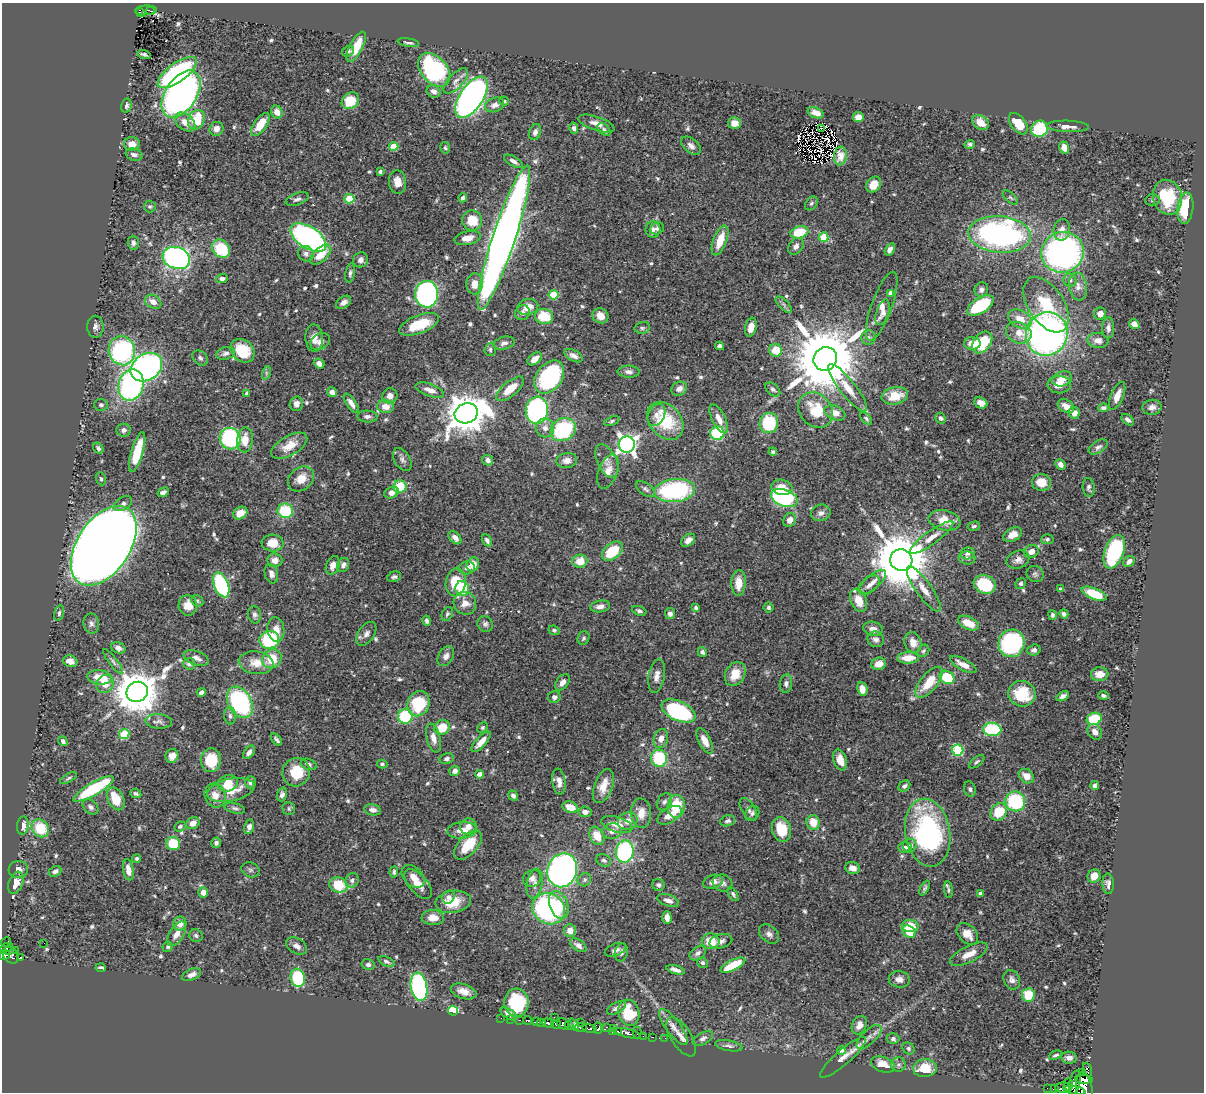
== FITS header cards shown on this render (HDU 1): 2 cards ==
NAXIS1  =                 1202
NAXIS2  =                 1090

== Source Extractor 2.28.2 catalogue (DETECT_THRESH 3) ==
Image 1202 x 1090 px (HDU 1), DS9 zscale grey, 1 PNG px = 1 image px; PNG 1206 x 1094 px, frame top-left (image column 1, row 1090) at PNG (2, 3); each listed source drawn as its Kron ellipse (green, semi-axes under 4 px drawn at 4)
Background 0.618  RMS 0.018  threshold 0.0528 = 3 sigma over >= 5 px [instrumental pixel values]
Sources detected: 646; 3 with non-positive FLUX_AUTO (blend fragments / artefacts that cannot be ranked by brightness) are neither listed nor drawn; of the other 643, the 500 brightest by FLUX_AUTO listed and drawn (143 fainter detections omitted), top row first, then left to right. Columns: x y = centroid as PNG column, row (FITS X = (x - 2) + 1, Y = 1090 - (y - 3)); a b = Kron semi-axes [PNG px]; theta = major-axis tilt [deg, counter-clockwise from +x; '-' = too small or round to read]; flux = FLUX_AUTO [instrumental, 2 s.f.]
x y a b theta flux
146 10 11 5 2 28
151 11 4 2 - 16
141 13 5 2 - 2.3
408 43 11 4 -9 3.4
356 47 17 6 62 29
348 51 6 5 - 2.8
144 54 6 3 -17 2.9
434 70 19 13 -48 190
177 73 23 9 36 170
456 81 16 7 47 8.1
434 91 7 6 - 6.5
181 94 26 15 56 610
471 97 23 11 57 600
350 101 9 7 42 36
504 101 5 4 - 2.9
495 105 10 7 20 6.3
126 106 7 5 77 3.2
277 112 6 5 - 9.5
816 113 8 5 -19 7.7
858 117 5 5 - 10
196 120 10 8 66 42
185 122 11 7 -41 13
981 122 9 6 -40 14
596 123 19 7 -18 9.7
735 123 6 6 - 11
260 124 13 6 55 26
1018 124 12 7 -53 30
1068 126 21 5 -2 8.8
574 128 6 4 -79 3.4
822 128 4 3 - 2.7
216 129 7 6 - 8.1
604 129 8 5 -45 2.6
1040 129 8 7 - 64
535 132 8 5 72 4.6
132 144 8 7 - 13
970 144 5 4 - 2.5
394 146 4 4 - 28
691 146 11 7 -40 5.3
445 148 6 5 - 2.2
1064 148 6 5 - 9.9
134 155 8 6 -18 4.9
840 156 9 6 82 7.9
513 161 10 5 -31 4.7
380 172 3 3 - 2.9
398 182 12 8 -82 11
874 185 8 6 55 15
1167 197 17 14 -75 54
463 198 4 4 - 2.8
1010 198 9 5 -41 2.3
297 199 12 6 19 4.1
349 199 5 4 - 44
1152 200 7 5 3 2.5
811 203 7 5 50 2.7
150 207 6 6 - 2.3
1185 208 16 8 83 48
472 220 10 10 - 28
657 228 7 6 - 3.5
653 229 8 7 - 5
1062 230 11 8 77 8.8
799 232 9 6 16 39
1000 234 31 18 -5 350
824 237 5 5 - 44
308 238 20 10 -33 340
468 238 13 6 12 11
504 238 76 11 72 1500
720 240 16 6 70 24
133 243 7 5 -88 3.9
796 246 9 6 53 5.8
221 249 10 8 -47 55
890 249 6 4 59 5.3
1062 252 21 20 - 390
306 254 8 7 - 4.6
321 255 13 6 42 19
176 258 14 11 -18 340
361 260 8 7 - 6.1
350 273 9 4 80 3.1
222 279 6 4 2 3.5
1070 280 6 6 - 3.4
475 284 10 8 88 14
1078 286 14 9 -82 8.6
981 290 7 6 - 4.5
891 293 4 4 - 7.4
427 294 13 11 89 390
553 295 5 4 - 53
153 302 9 6 -32 10
344 302 8 5 35 5.7
784 305 10 5 -46 3.3
980 305 15 7 32 81
1046 305 31 17 -56 46
882 306 36 10 70 18
528 307 11 7 14 11
883 312 13 6 71 6.8
522 313 7 7 - 5.3
1100 314 6 6 - 7.1
544 316 9 7 -11 35
600 316 8 7 - 12
1020 319 12 8 -27 16
419 324 21 9 20 38
1134 324 5 4 - 7
95 327 11 8 -89 5.3
751 327 9 5 77 9.7
642 328 8 6 14 2.8
1108 328 10 6 89 5.3
1019 333 13 10 -22 16
1047 334 22 20 70 570
868 337 7 7 - 3.8
314 338 14 9 -86 10
1098 340 10 7 -6 8.8
320 341 10 7 35 6.4
982 342 12 8 49 54
504 343 10 6 15 4.4
972 343 8 6 0 14
720 346 4 4 - 4.7
490 349 6 5 - 2.7
776 350 6 6 - 25
122 351 15 13 -75 180
242 351 13 10 -41 41
225 353 9 6 16 4.3
573 356 10 5 -27 5.5
200 358 9 6 -43 3.5
535 359 8 5 39 10
825 359 12 11 - 14000
319 364 5 4 - 7.1
146 367 17 13 34 410
629 372 11 6 -2 5
266 373 7 4 72 2.5
549 377 18 13 53 150
1062 379 10 7 20 14
131 385 16 12 76 220
1059 385 11 8 1 12
848 388 29 8 -52 20
510 389 17 7 40 22
679 389 8 6 31 6.6
773 389 8 5 -40 2.9
430 390 15 6 -19 8.3
332 392 5 4 - 6.8
247 393 4 4 - 3.5
390 396 7 7 - 6.5
895 396 13 8 11 21
1117 396 15 6 67 12
351 403 11 4 -55 7.5
981 403 7 5 -24 7.5
296 404 7 6 - 6
101 405 7 6 - 3
385 406 8 6 -1 11
1066 406 9 6 -31 10
1152 407 9 7 7 6.8
1103 408 5 4 - 4
537 410 14 11 85 250
816 410 19 15 -47 40
466 413 12 10 19 3400
835 413 11 7 -22 11
1074 413 6 5 - 11
656 415 11 8 64 7.7
367 416 10 6 -3 4.3
941 418 5 5 - 3.2
719 419 15 6 -63 11
866 419 7 4 -46 2.2
1128 420 7 4 -39 3.6
612 421 8 4 20 2.4
665 421 21 15 -50 62
769 423 10 9 - 59
545 428 9 9 - 8.2
124 430 7 6 - 4.6
563 430 13 11 34 110
717 433 7 7 - 64
230 439 11 10 - 170
245 440 12 8 84 18
627 444 8 8 - 590
289 446 20 9 30 20
1098 447 10 6 33 4
98 448 6 4 -58 3.3
137 452 21 6 74 48
773 452 4 3 - 2.2
402 460 12 8 -59 5.4
488 460 6 5 - 4.9
567 460 10 7 9 8
607 461 18 9 -64 9.7
1060 464 6 4 -49 7.1
608 471 18 9 70 12
101 479 6 5 - 2.3
301 479 14 11 42 16
1041 482 9 8 - 16
400 487 6 6 - 43
782 487 11 7 -10 13
1089 487 9 6 -83 3.6
645 489 11 5 -36 3.6
675 490 20 11 6 160
163 492 6 4 29 4.9
391 493 7 5 23 6.5
784 498 14 8 -19 140
123 504 10 6 34 4.6
285 511 8 7 - 54
240 513 7 6 - 14
821 513 10 8 15 5.3
790 520 7 6 - 7.7
944 520 16 10 -11 21
974 526 6 4 14 2.2
1013 535 10 6 29 10
932 537 26 6 36 13
455 538 7 5 -46 6
1047 539 6 5 - 2.4
487 540 6 4 -60 3.7
688 540 8 5 40 8.1
273 543 11 8 -4 20
104 546 44 26 56 3900
612 551 12 7 40 48
1031 551 7 6 - 8.4
1114 552 17 9 69 120
968 553 7 6 - 4.2
967 558 8 6 -10 3.6
275 560 7 7 - 8.1
901 560 11 10 - 9000
1018 560 11 8 19 6.8
580 561 7 6 - 19
1129 561 6 5 - 6
333 565 10 6 69 8.4
343 565 7 5 63 4.4
473 565 7 6 - 12
467 568 8 6 11 5
271 574 10 6 -73 5.5
1035 574 9 8 - 3.4
394 577 7 5 15 3
456 582 14 10 81 36
872 582 17 7 40 8.5
739 583 13 7 87 16
985 584 11 9 -21 60
1021 584 5 5 - 2.5
221 585 13 7 -68 120
869 585 12 7 39 6.2
462 589 7 7 - 41
924 589 27 7 -54 14
1061 589 3 3 - 2.4
1094 594 13 5 -22 38
859 600 12 8 -69 18
197 601 6 5 - 2.3
465 603 11 11 - 13
188 605 10 9 - 13
600 606 10 5 10 6.5
696 607 4 4 - 2.5
768 607 5 5 - 2.6
639 611 7 4 -19 3.2
59 613 8 4 75 2.3
447 614 7 5 62 2.5
670 614 5 5 - 4.7
1064 614 4 4 - 3.1
255 615 9 6 -79 3.8
1052 615 5 4 - 2.3
427 621 5 4 - 3
91 623 10 8 -79 4.7
968 623 11 6 -25 19
485 624 8 7 - 3.8
276 629 12 8 -82 13
873 629 10 7 -14 6.9
554 630 6 4 -23 2.4
366 634 13 8 56 6.7
583 638 7 5 70 3
876 639 8 7 - 5.6
269 640 10 9 - 79
913 642 10 8 -70 13
1011 643 14 13 - 140
118 648 7 5 -24 5.6
1034 650 7 5 17 3.9
923 651 7 5 52 2.2
702 652 5 4 - 2.8
446 656 10 7 58 6.3
196 658 13 7 -20 7.1
908 658 11 5 1 18
272 659 10 9 - 33
70 661 7 5 -16 9.5
113 662 15 4 -53 3.6
256 663 17 11 -8 18
189 664 6 5 - 4.4
879 664 7 6 - 12
963 664 15 5 -29 11
735 674 12 9 62 19
1100 674 8 7 - 11
657 676 17 8 80 8.5
100 677 12 7 -7 27
947 677 8 6 -32 51
562 682 9 6 52 7
929 682 19 8 51 31
105 684 9 8 - 13
786 684 9 6 82 4.4
862 689 7 5 -81 9.9
137 692 11 10 - 4600
201 692 4 4 - 3.6
1022 694 13 12 - 46
1063 696 7 4 30 4.4
1103 696 5 3 - 2.3
554 697 6 6 - 3.8
240 702 17 11 -61 170
418 704 13 10 68 54
678 711 18 9 -24 140
230 716 9 6 -89 3.9
405 716 7 7 - 72
1094 719 7 6 - 51
159 721 13 7 -4 6
442 727 8 7 - 25
482 727 5 4 - 2.2
992 729 9 6 -4 90
1095 732 8 6 -57 6.8
124 734 5 5 - 58
433 738 15 7 -76 9.3
276 739 7 3 -51 2.9
661 739 10 7 71 8.3
63 741 5 4 - 3.5
705 741 14 6 -63 12
481 742 13 5 48 12
958 750 5 5 - 100
249 752 7 5 52 5.5
172 756 7 6 - 8.7
659 758 8 8 - 72
447 759 7 5 14 3.6
211 760 12 10 84 38
840 760 11 6 -71 12
977 762 9 4 38 2.4
309 764 8 5 -20 3.8
382 764 5 4 - 2.2
455 771 5 5 - 4.6
296 772 14 13 - 37
479 774 4 4 - 7.1
1026 776 8 6 -40 11
68 778 9 4 29 2.3
250 782 6 5 - 5.6
559 782 13 6 -82 8.5
228 783 10 8 14 22
603 786 18 9 69 17
904 786 6 5 - 3.3
1095 786 4 4 - 3.4
94 789 23 6 30 97
970 789 8 6 -72 3
231 790 24 11 12 29
136 794 6 4 -23 2.9
282 794 7 5 71 4.2
215 795 12 10 -69 13
513 796 5 4 - 4
116 799 12 8 -63 30
1015 801 10 9 - 93
664 802 9 7 55 4.1
676 806 11 8 86 45
91 807 9 6 -40 3.9
570 807 8 5 -20 17
235 808 10 5 -14 3.2
289 809 6 6 - 2.5
748 809 12 6 -58 5.1
373 810 8 5 -10 5.7
585 812 6 5 - 6.4
999 812 9 7 54 37
641 813 15 10 -85 14
752 813 8 6 48 3.4
669 815 13 7 30 13
628 821 10 8 19 11
728 821 8 5 16 3.5
813 822 7 6 - 18
193 823 7 6 - 9.9
617 824 16 7 -17 17
23 826 9 5 84 9.1
180 826 6 4 24 2.5
249 827 7 5 76 5.4
468 827 8 8 - 7.6
40 828 9 8 - 39
781 829 12 9 -73 34
462 830 15 8 5 13
612 831 10 8 10 7
928 833 34 22 -81 220
597 836 9 7 -61 22
216 843 5 4 - 3.4
173 844 7 6 - 41
468 845 18 9 47 33
910 845 7 6 - 6.9
905 847 7 5 -1 4.2
625 851 11 9 82 170
136 858 4 4 - 2.3
604 860 8 6 -22 3.8
852 868 7 6 - 7.4
18 870 9 8 - 7.9
128 870 10 5 -80 9.3
250 870 9 7 -23 3.4
562 870 17 14 69 500
55 871 6 5 - 3.9
394 872 6 4 85 2.3
413 876 13 9 -43 9.1
1094 876 7 6 - 11
532 878 9 8 - 7.3
352 880 7 6 - 4.2
584 880 7 6 - 3.1
713 882 10 6 17 7.5
16 883 11 7 69 13
535 883 15 8 78 8.8
723 883 10 8 -17 6
418 884 18 9 -49 14
1108 884 10 6 -87 4.8
338 885 9 7 -20 42
658 885 6 6 - 3.3
925 888 8 4 65 2.5
948 890 8 4 -83 2.5
203 892 5 5 - 8.5
980 893 4 4 - 2.2
733 894 8 4 -56 2.5
448 897 7 6 - 4.4
668 900 11 5 -20 6
453 902 18 11 9 29
559 905 14 9 -70 24
549 909 17 15 -33 200
433 918 11 7 -3 13
667 918 6 4 -88 8
180 923 7 6 - 12
910 926 8 6 -7 23
570 931 6 6 - 8.9
909 931 7 5 -37 26
177 934 14 7 59 11
769 934 11 8 -40 5.4
967 934 12 8 -44 14
196 936 7 6 - 2.9
711 941 9 8 - 25
721 941 11 7 16 5.2
6 942 5 2 - 6.4
44 943 2 2 - 260
578 945 9 5 -34 5.3
297 946 11 7 -30 6
168 947 5 5 - 2.3
7 948 6 3 25 32
16 950 2 2 - 4
615 950 11 6 21 5.5
8 951 4 2 - 33
621 952 9 6 77 4.9
698 953 9 6 38 4.7
969 954 21 8 26 15
5 955 6 3 36 170
11 955 9 7 -46 160
20 958 4 3 - 67
386 961 8 4 -23 3
702 963 5 5 - 2.4
368 965 6 5 - 4
733 965 14 5 27 40
101 968 5 3 - 3.2
675 970 9 4 -17 5.4
192 975 10 5 22 7
298 978 9 7 -75 74
899 979 10 8 -5 8.2
1012 980 10 8 -66 5.2
419 987 14 8 -79 190
464 991 13 7 -17 10
1028 995 6 6 - 33
516 1002 14 12 -86 56
616 1008 10 5 26 5.1
453 1011 5 4 - 77
629 1013 13 10 -72 29
509 1014 9 5 -33 6.2
501 1018 2 2 - 3.3
554 1018 3 2 - 9.1
511 1019 4 2 - 9.1
520 1020 3 2 - 19
527 1020 4 3 - 31
536 1022 3 3 - 33
541 1023 4 3 - 100
548 1023 6 3 -16 140
580 1023 2 2 - 13
556 1024 5 3 - 84
563 1024 6 5 - 140
573 1025 7 4 -55 170
859 1025 10 7 65 9.2
569 1026 4 2 - 42
606 1027 4 3 - 32
673 1027 22 7 -53 11
581 1028 6 4 3 140
598 1028 5 4 - 97
614 1028 3 2 - 26
590 1029 7 4 -10 79
613 1032 3 3 - 11
618 1032 4 3 - 69
627 1033 14 4 -14 200
637 1033 6 2 -90 20
643 1036 2 2 - 3.9
652 1037 3 2 - 5.9
681 1037 22 10 -57 9.9
869 1037 16 7 44 8.6
665 1038 2 2 - 5.3
703 1038 11 5 26 4.2
893 1039 6 5 - 3.1
729 1046 14 5 -10 4.3
908 1048 6 5 - 2.9
841 1050 4 4 - 4.4
1055 1055 7 3 25 2.2
843 1057 30 7 41 13
1069 1058 8 6 -11 6.1
883 1065 12 7 -20 17
898 1065 7 7 - 3.6
925 1068 12 9 6 25
1088 1070 7 3 -70 6.2
1083 1073 3 2 - 17
1084 1080 9 3 -2 330
1075 1083 12 5 78 420
1068 1085 6 4 -89 220
1047 1088 2 2 - 5.6
1064 1088 8 5 -6 360
1084 1088 16 8 -81 640
1054 1089 4 3 - 43
1074 1090 11 3 -11 300
At the frame edge (FLAGS 8, measured only in part): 2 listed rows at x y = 1084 1088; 1074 1090
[143 fainter detections neither listed nor drawn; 3 non-positive-flux detections neither listed nor drawn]